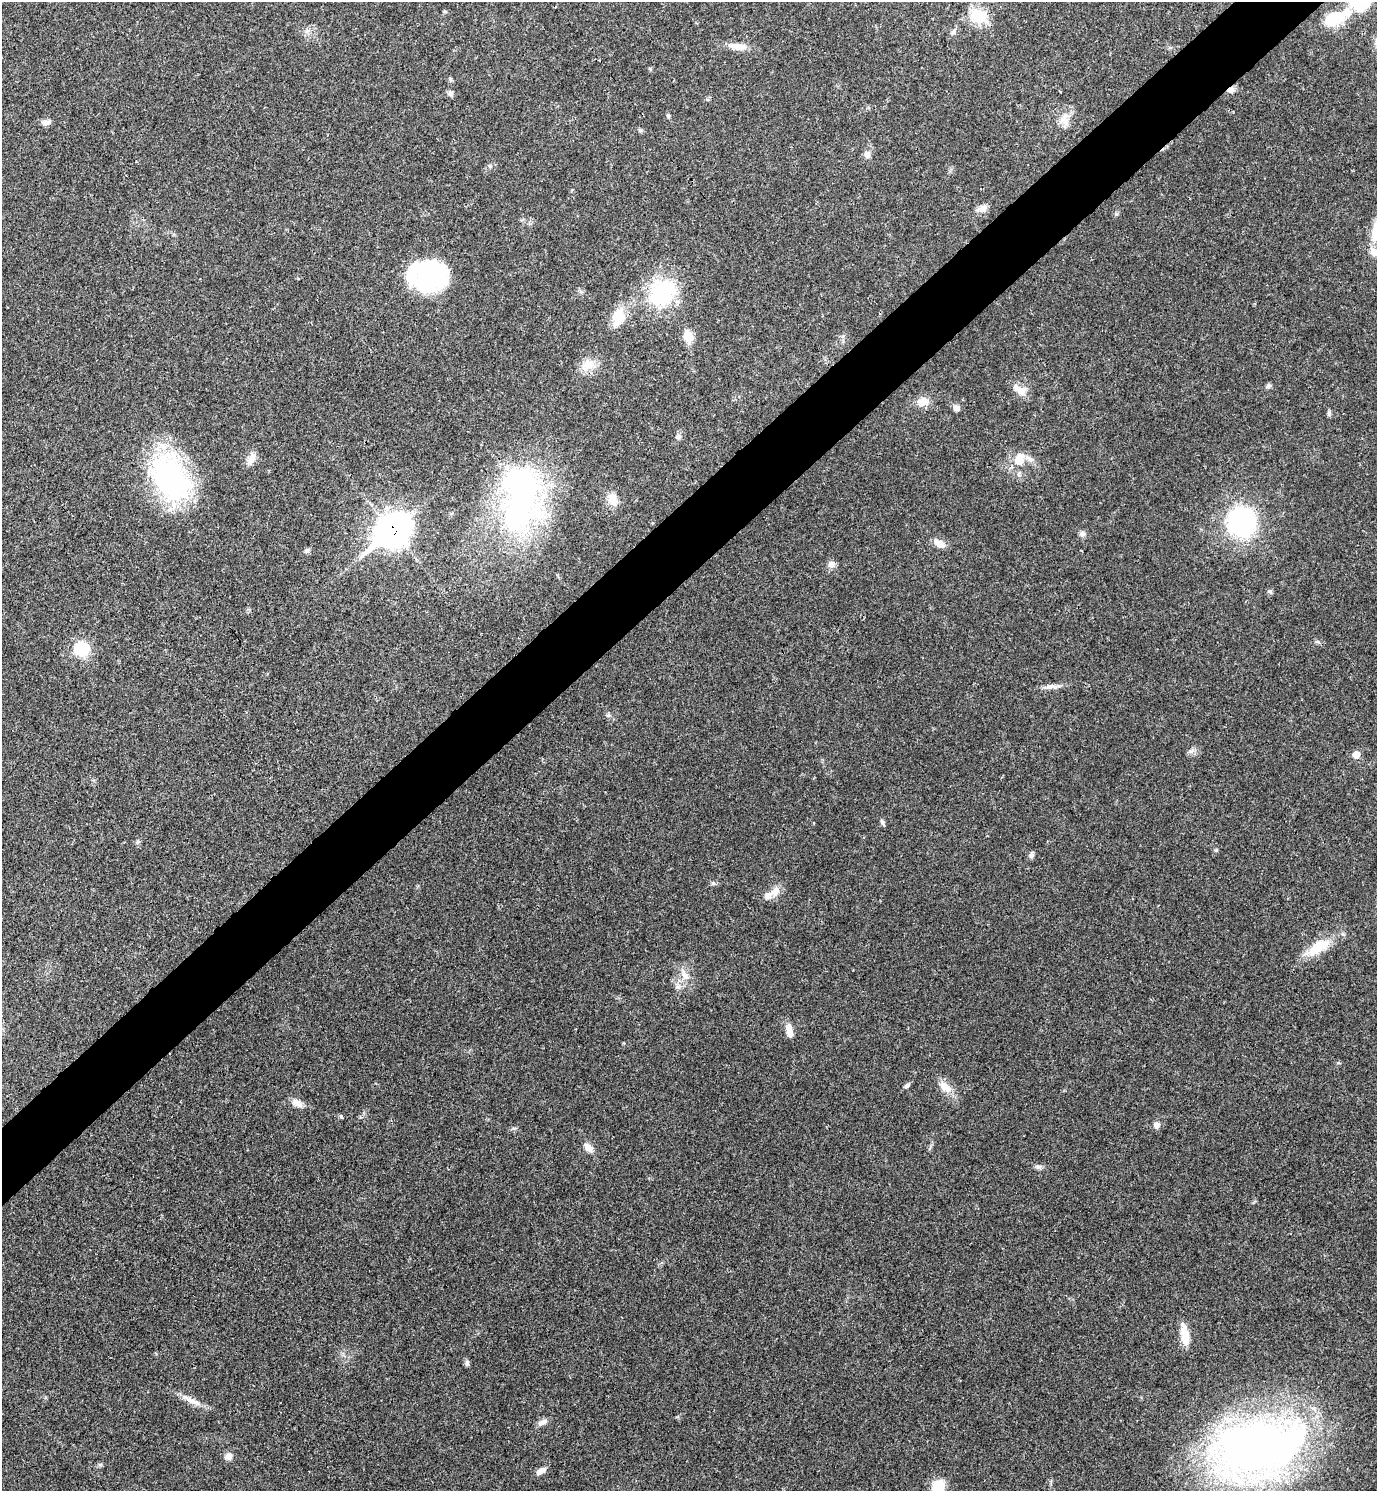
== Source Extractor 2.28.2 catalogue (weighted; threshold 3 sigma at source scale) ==
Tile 10 of 4 x 4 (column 2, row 3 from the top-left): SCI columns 1675-3049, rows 1491-2979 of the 5958 x 5961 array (HDU 1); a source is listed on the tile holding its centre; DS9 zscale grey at full resolution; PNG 1379 x 1493 px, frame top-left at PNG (2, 2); no overlay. Shown black and unused: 5% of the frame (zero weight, under 3 of 4 exposures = <1% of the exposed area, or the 3 px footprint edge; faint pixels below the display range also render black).
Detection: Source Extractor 2.28.2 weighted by HDU 2 'WHT'; one run over the whole footprint, this tile lists its part. Background 0.0204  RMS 0.0022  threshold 0.00997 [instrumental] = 3 sigma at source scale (4.5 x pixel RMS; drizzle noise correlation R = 1.50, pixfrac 1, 0.05/0.05 arcsec/px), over >= 5 px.
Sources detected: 72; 2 inside a brighter object's white glare — not listed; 6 inside a brighter listed object's ellipse — not listed separately; the other 64 listed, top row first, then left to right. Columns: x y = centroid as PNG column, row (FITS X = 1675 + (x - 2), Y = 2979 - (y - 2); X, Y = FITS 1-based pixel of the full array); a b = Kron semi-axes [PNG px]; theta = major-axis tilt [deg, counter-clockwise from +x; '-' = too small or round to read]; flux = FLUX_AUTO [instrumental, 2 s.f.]
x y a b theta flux
978 16 23 18 -22 6.2
1334 19 32 17 20 7.6
307 31 6 6 - 0.6
954 31 10 6 61 0.69
738 46 27 9 -6 2.6
1231 90 10 7 35 1.2
450 93 8 8 - 0.65
668 116 6 5 - 0.36
1064 120 18 13 -74 2.6
46 122 13 7 7 1.1
867 154 11 9 -78 1.1
982 208 15 9 23 1.4
1116 214 6 4 -43 0.33
1376 229 41 10 75 5
427 276 44 22 76 16
662 292 37 31 45 19
618 317 26 15 74 4.9
688 336 14 10 -72 3.3
588 365 22 13 31 3.4
1268 386 7 6 - 0.53
1021 390 14 13 - 2.2
923 402 15 11 4 2.5
956 408 8 6 -47 1.1
678 437 7 6 - 0.66
252 458 16 9 64 1.9
1018 461 18 14 -25 3.9
170 478 54 35 -61 47
521 499 83 47 86 62
612 499 17 12 -75 2.7
1241 522 20 19 - 44
392 531 16 12 38 250
1082 534 8 7 - 0.77
939 543 16 8 -28 1.8
306 551 9 5 35 0.54
831 564 10 9 - 1.2
1270 592 6 5 - 0.41
1318 642 8 4 -19 0.48
82 649 17 16 - 7.8
1050 687 21 6 4 1.5
1356 755 6 6 - 2.3
882 822 9 5 -63 0.53
1216 850 6 4 -44 0.27
1031 855 7 7 - 0.68
713 883 6 5 - 0.43
775 891 15 10 60 2.1
1318 947 38 14 32 6.6
685 976 16 10 -58 2.2
678 987 8 6 7 0.73
789 1028 13 8 -83 1.8
907 1086 8 5 41 0.57
945 1087 22 11 -40 2.9
297 1103 16 9 -32 1.6
341 1117 6 4 -63 0.28
1156 1125 8 8 - 0.98
588 1148 13 8 -45 1.6
1039 1167 10 6 17 0.66
1184 1334 26 9 -81 3.8
467 1363 9 6 -90 0.55
191 1401 35 7 -26 2.4
542 1422 14 7 23 1
1257 1448 77 47 14 190
228 1456 10 8 49 1.3
541 1471 14 7 29 1.2
938 1486 15 13 37 4.9
Overlapping masked pixels (flux is a lower limit): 2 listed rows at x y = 1231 90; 392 531
Isophote crosses this tile's border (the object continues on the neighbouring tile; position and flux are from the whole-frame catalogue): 2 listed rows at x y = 1376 229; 938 1486
Unlisted compact peaks at least as high as the median listed source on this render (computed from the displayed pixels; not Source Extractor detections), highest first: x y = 1329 413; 1191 751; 514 1128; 608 715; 100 1465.